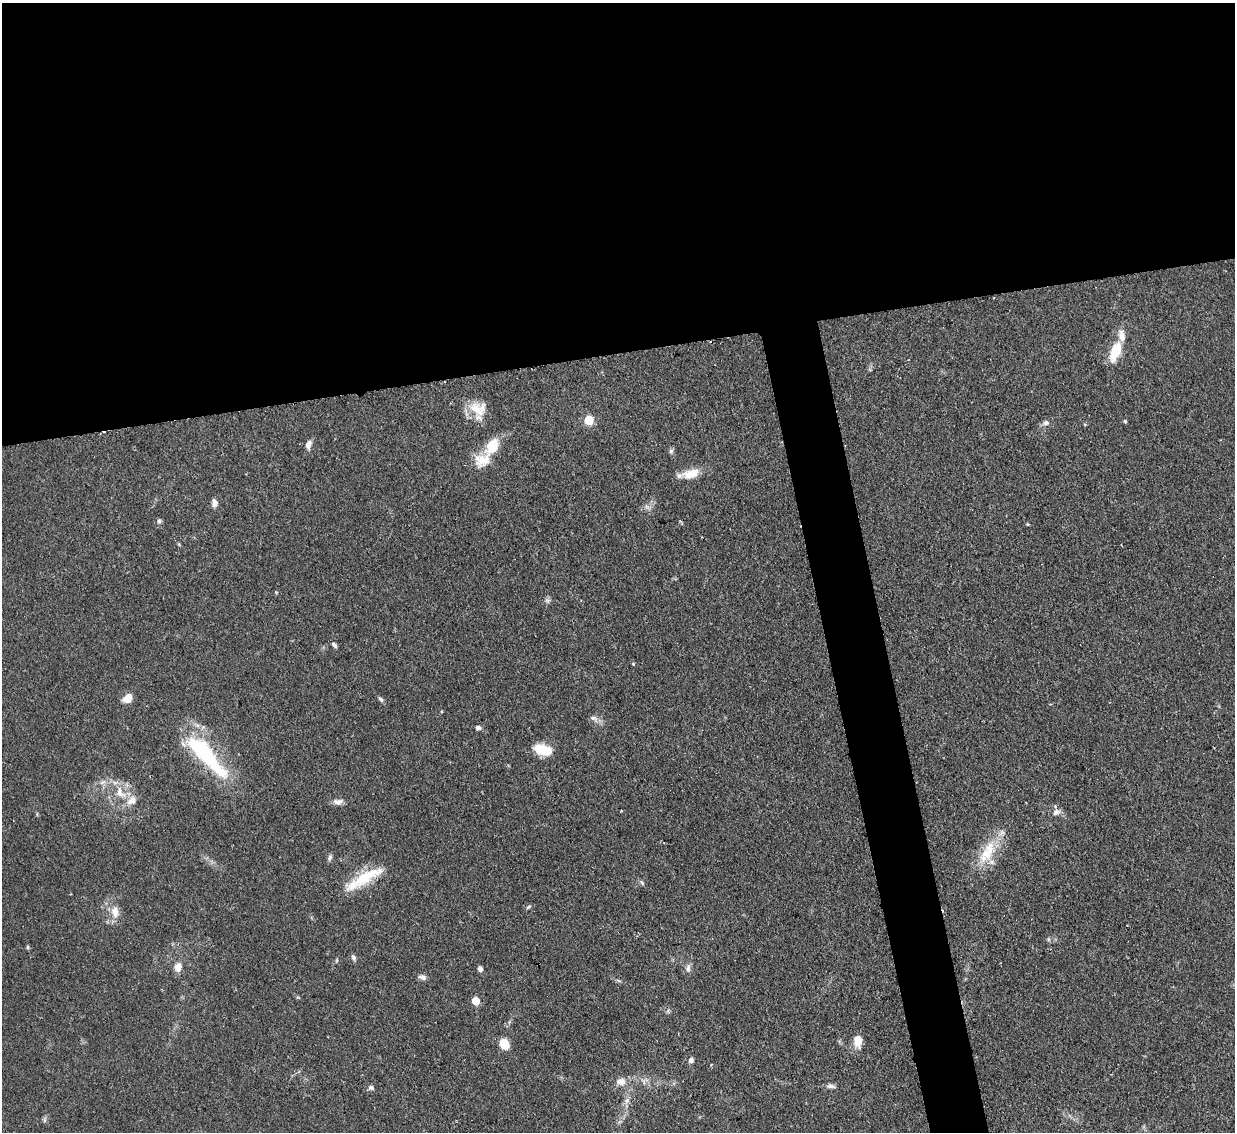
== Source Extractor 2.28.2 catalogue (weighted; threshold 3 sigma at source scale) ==
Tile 2 of 4 x 4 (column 2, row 1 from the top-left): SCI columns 1233-2465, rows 3643-4772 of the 4931 x 4910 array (HDU 1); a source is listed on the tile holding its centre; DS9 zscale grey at full resolution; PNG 1237 x 1134 px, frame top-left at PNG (2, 3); no overlay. Shown black and unused: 34% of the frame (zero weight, under 2 of 3 exposures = <1% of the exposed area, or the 3 px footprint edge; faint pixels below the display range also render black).
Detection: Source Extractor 2.28.2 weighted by HDU 2 'WHT'; one run over the whole footprint, this tile lists its part. Background 0.0828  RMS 0.0061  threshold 0.0275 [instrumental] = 3 sigma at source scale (4.5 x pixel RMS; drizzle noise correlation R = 1.50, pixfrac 1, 0.05/0.05 arcsec/px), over >= 5 px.
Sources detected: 54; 1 inside a brighter object's white glare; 1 cosmic-ray / hot-pixel residue — not listed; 4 inside a brighter listed object's ellipse — not listed separately; the other 48 listed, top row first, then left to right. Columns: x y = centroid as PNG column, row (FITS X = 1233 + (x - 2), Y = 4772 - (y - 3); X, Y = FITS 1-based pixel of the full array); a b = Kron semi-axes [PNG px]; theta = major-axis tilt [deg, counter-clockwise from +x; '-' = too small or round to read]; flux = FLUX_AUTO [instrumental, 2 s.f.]
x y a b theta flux
1115 351 22 10 70 18
477 409 26 15 -40 13
589 420 6 5 - 34
1125 421 5 4 - 0.86
1046 423 9 7 14 2.3
308 445 11 7 68 3.3
492 446 23 14 58 14
671 451 7 6 - 1.4
691 474 25 12 13 9.6
214 503 10 6 -79 3.3
159 521 6 5 - 1.3
1028 524 4 4 - 0.59
547 600 8 5 6 1.5
334 645 8 4 -49 1.5
128 698 9 7 48 7.4
381 699 8 5 -45 1.4
593 718 10 6 -1 2.3
478 728 6 5 - 2.1
541 750 15 12 -29 13
205 754 69 17 -47 64
120 793 22 12 -51 12
338 802 13 7 5 3.2
621 811 3 2 - 0.69
1056 812 11 8 20 3.1
987 852 39 17 60 22
330 857 9 5 76 1.5
366 877 48 14 29 24
642 882 7 5 -50 1.3
528 907 8 4 28 1.1
115 912 17 11 -80 7
28 947 6 3 89 0.77
353 957 9 5 -64 1.6
337 960 6 3 71 0.73
178 967 11 9 74 4.8
688 968 12 6 82 2.7
480 969 5 5 - 2.4
422 977 10 6 -16 2.5
476 1001 5 5 - 17
858 1041 12 8 -85 8.9
504 1044 9 7 -52 15
691 1060 7 6 - 1.9
711 1065 4 3 - 0.64
621 1081 12 10 2 5.1
831 1086 12 6 -6 2.2
371 1088 8 6 -1 1.7
627 1100 7 4 71 1.9
44 1120 7 4 89 1.2
620 1121 7 4 20 1.1